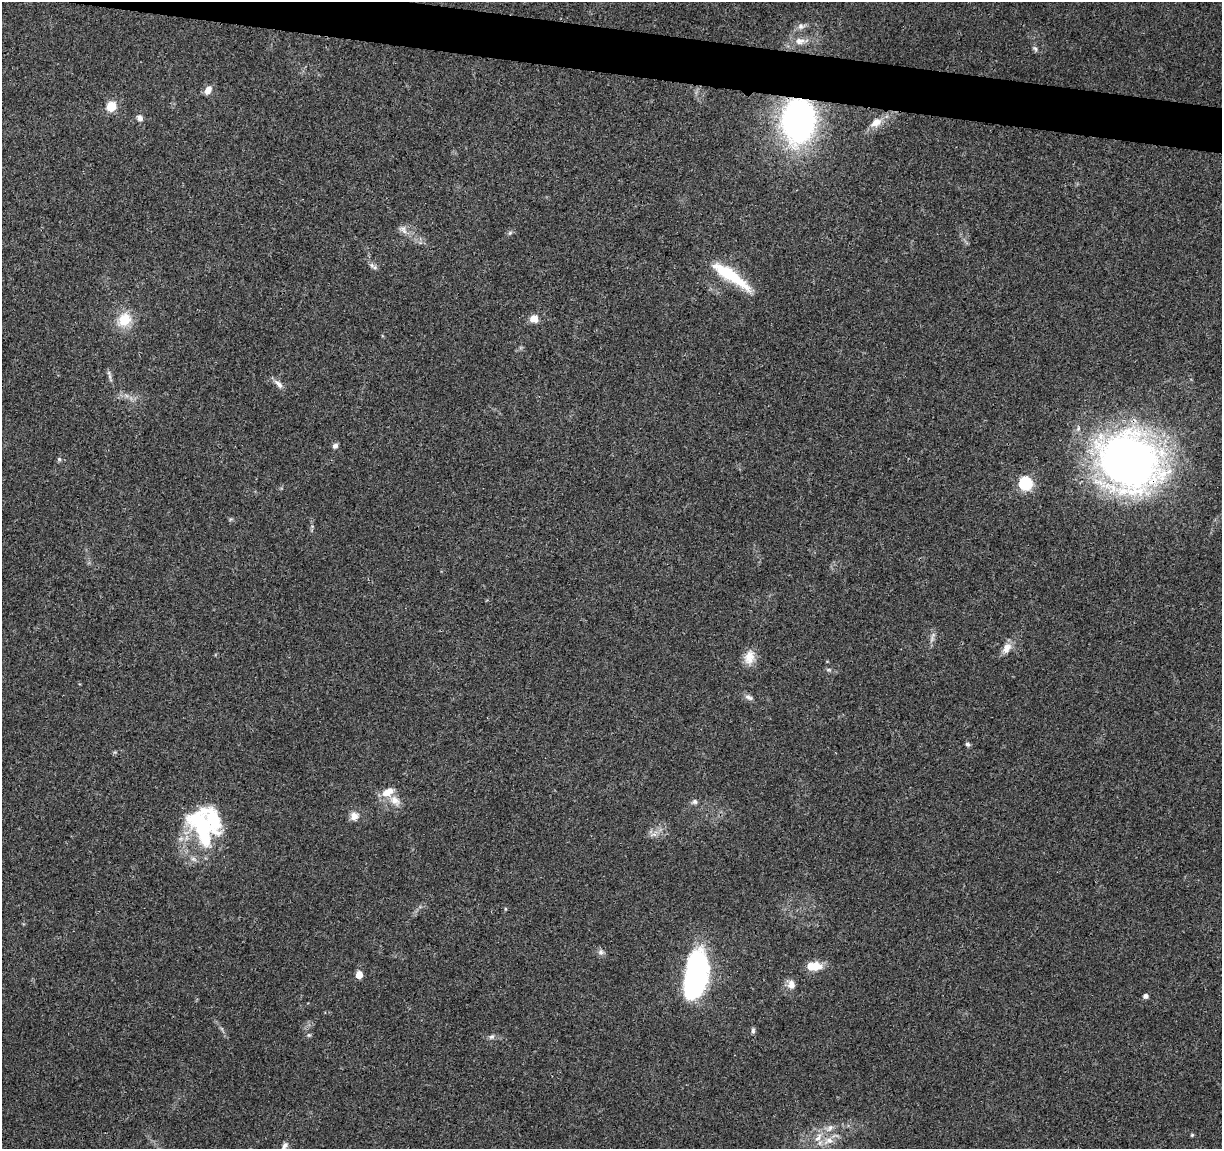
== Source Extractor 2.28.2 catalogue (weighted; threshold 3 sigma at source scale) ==
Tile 11 of 4 x 4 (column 3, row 3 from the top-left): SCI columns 2447-3666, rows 1378-2524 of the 4906 x 5106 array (HDU 1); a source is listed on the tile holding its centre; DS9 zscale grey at full resolution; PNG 1224 x 1151 px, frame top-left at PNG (2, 2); no overlay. Shown black and unused: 3% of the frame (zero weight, under 3 of 4 exposures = <1% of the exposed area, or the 3 px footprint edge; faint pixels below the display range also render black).
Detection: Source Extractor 2.28.2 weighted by HDU 2 'WHT'; one run over the whole footprint, this tile lists its part. Background 0.0368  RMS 0.0035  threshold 0.0156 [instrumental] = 3 sigma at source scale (4.5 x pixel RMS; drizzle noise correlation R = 1.50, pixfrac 1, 0.0396/0.0396 arcsec/px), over >= 5 px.
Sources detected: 48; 1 inside a brighter object's white glare — not listed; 3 inside a brighter listed object's ellipse — not listed separately; the other 44 listed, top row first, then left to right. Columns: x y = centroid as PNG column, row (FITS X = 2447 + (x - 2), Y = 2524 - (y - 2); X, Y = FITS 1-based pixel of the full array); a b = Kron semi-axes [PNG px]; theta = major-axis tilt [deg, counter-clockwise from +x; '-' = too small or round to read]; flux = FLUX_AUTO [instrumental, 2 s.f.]
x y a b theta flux
801 26 9 7 24 1.4
800 41 13 9 1 2.7
1035 49 7 4 -44 0.7
208 90 10 6 59 2.6
111 107 5 5 - 21
140 118 9 8 - 1.4
798 120 33 24 87 120
876 122 14 10 32 3.8
403 229 14 7 -61 1.9
510 233 6 5 - 0.65
372 265 9 6 -59 1.2
731 276 50 11 -34 17
534 319 9 8 - 3.2
124 320 19 15 46 7.8
110 377 10 4 -83 0.93
279 384 15 7 -45 1.9
335 446 7 6 - 1
59 459 6 4 -46 0.46
1129 460 50 45 -32 270
1025 483 6 6 - 48
932 637 18 4 73 1.5
1006 648 16 10 59 3
749 657 19 13 79 4.5
829 670 6 4 -18 0.55
749 697 13 6 -21 1.3
967 744 6 5 - 0.8
388 792 16 9 31 4.6
395 800 17 10 -42 3.7
694 802 9 6 17 0.95
354 816 10 9 - 2.8
200 824 41 21 -28 24
601 952 8 7 - 1.1
813 966 15 8 0 7.2
359 975 5 5 - 6.6
695 978 36 14 79 130
791 984 12 9 -77 2.5
1146 996 5 5 - 1.4
753 1031 8 4 89 0.76
309 1035 6 4 -17 0.49
491 1037 8 6 30 0.96
830 1128 12 6 53 1.8
1192 1135 4 4 - 0.45
828 1141 16 9 24 3.7
284 1146 12 6 60 1.4
Overlapping masked pixels (flux is a lower limit): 2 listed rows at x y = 798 120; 1129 460
Isophote crosses this tile's border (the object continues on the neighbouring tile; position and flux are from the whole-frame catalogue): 2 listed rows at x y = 1129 460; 284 1146